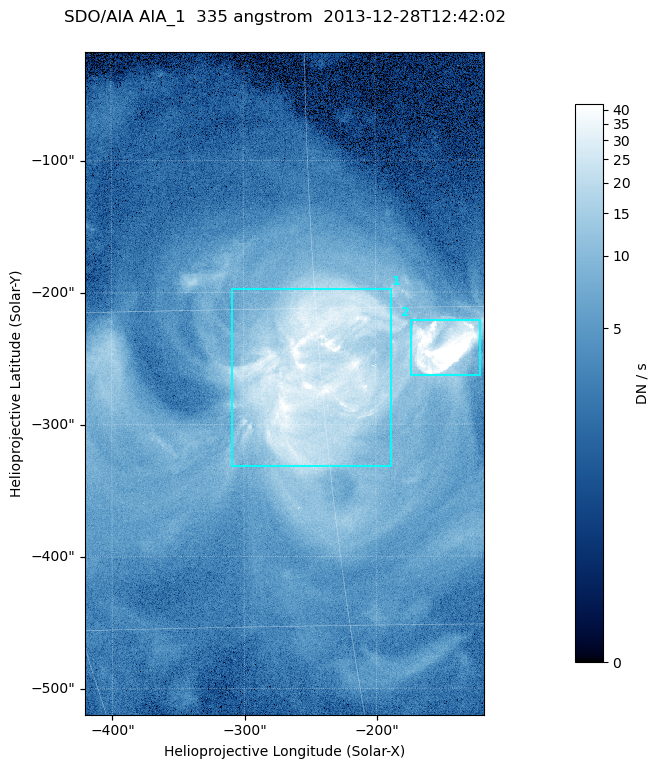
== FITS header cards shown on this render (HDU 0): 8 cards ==
TELESCOP= 'SDO/AIA '
INSTRUME= 'AIA_1   '
WAVELNTH=                  335
WAVEUNIT= 'angstrom'
DATE-OBS= '2013-12-28T12:42:02.62'
CTYPE1  = 'HPLN-TAN'
CTYPE2  = 'HPLT-TAN'
BUNIT   = 'DN / s  '

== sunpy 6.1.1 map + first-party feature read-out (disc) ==
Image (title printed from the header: SDO/AIA AIA_1  335 angstrom  2013-12-28T12:42:02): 503 x 835 px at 0.601 arcsec/px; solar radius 976 arcsec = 1624 px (partial field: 5.1% of the solar disc is inside the frame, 100% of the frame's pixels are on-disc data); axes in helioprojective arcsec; data unit DN / s (BUNIT, on the colour bar)
Orientation: roll -0.142 deg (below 1 deg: not rotated)
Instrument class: DISC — disc imager (sunpy class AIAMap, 335 A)
Bright regions (active regions / flare kernels): reference = the on-disc median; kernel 5 px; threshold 5 sigma = 17 DN / s over a disc level ~3.89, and >= 1.15x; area >= 420 px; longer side >= 6 px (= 3.6 arcsec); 2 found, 2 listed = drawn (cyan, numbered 1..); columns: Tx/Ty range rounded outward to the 2 arcsec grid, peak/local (2 s.f.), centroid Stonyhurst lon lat
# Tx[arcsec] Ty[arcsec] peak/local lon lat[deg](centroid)
1 -310..-188 -332..-196 15 -15 -18
2 -174..-120 -264..-220 30 -9 -17